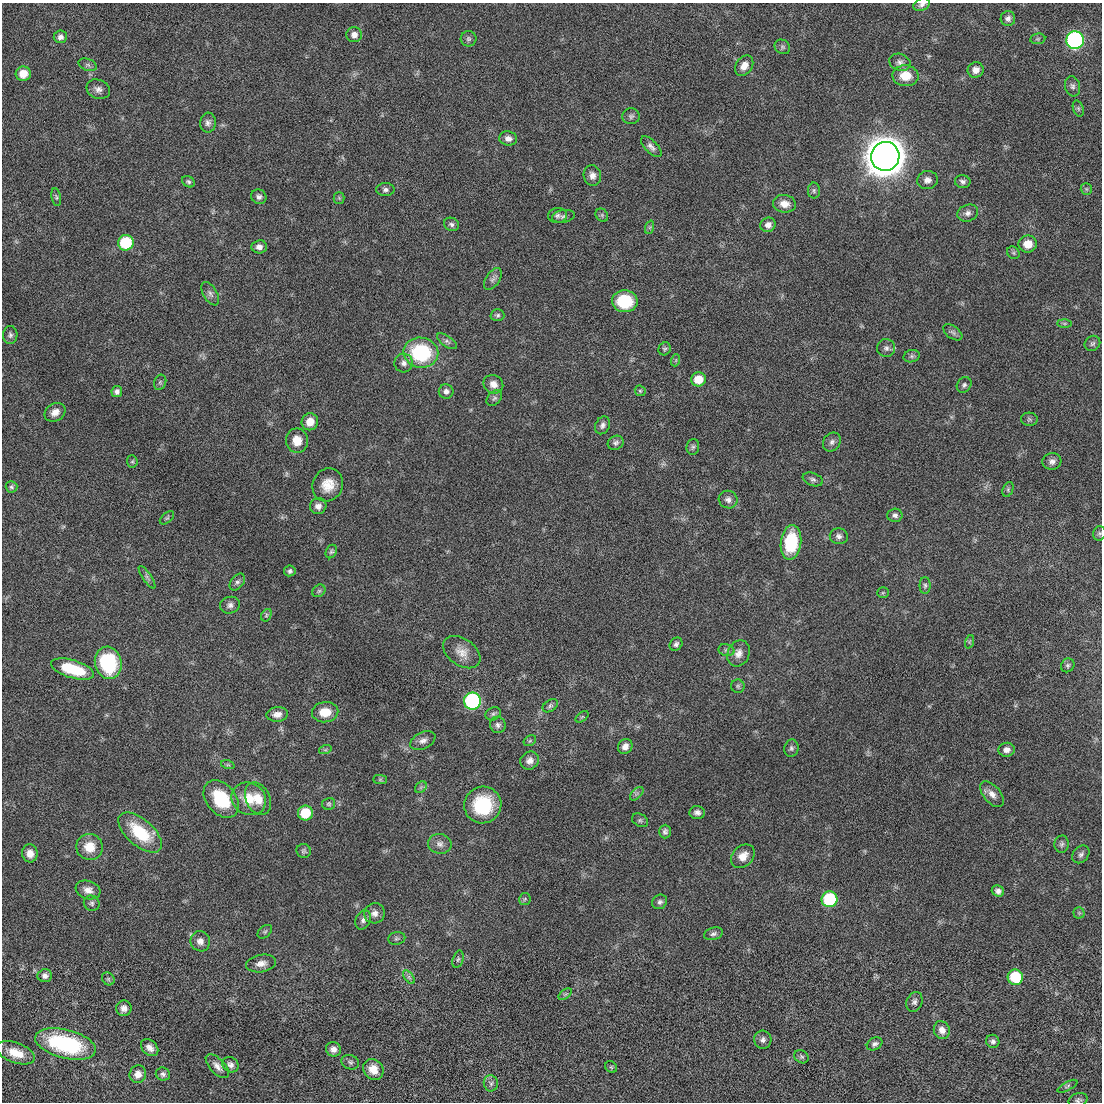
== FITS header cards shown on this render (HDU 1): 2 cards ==
NAXIS1  =                 1100 / length of data axis 1
NAXIS2  =                 1100 / length of data axis 2

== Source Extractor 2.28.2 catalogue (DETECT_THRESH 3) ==
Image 1100 x 1100 px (HDU 1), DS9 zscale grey, 1 PNG px = 1 image px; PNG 1104 x 1104 px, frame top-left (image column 1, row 1100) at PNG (2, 3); each listed source drawn as its Kron ellipse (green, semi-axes under 4 px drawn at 4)
Background 0.00911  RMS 2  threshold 6.08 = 3 sigma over >= 5 px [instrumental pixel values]
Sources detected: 183; all 183 listed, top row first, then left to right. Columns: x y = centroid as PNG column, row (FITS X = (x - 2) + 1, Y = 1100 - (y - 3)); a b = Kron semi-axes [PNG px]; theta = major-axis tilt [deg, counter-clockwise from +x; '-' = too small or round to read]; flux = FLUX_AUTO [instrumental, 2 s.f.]
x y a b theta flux
922 5 9 6 23 440
1008 18 7 7 - 560
354 35 8 7 - 740
60 37 7 6 - 530
468 39 8 7 - 360
1038 39 7 5 7 270
1075 40 9 8 - 33000
782 47 8 7 - 350
900 62 11 8 -18 650
88 65 9 6 -19 390
744 66 11 8 54 1100
976 70 8 7 - 970
23 74 7 7 - 2000
905 76 13 10 -3 2500
1072 86 10 7 -77 470
98 89 12 9 -23 760
1078 109 8 5 -70 270
631 116 9 8 - 410
208 123 10 8 83 570
508 138 9 7 -8 750
651 147 13 6 -45 610
885 156 14 14 - 490000
592 176 10 8 -80 810
927 180 10 9 - 810
188 182 7 5 -34 270
963 182 8 6 -11 430
1086 189 6 5 - 240
385 190 9 6 0 430
814 191 8 6 -89 310
56 197 9 4 -80 230
259 197 8 7 - 460
339 198 5 5 - 210
784 204 11 8 -9 1300
968 213 10 8 19 640
557 215 9 7 4 500
602 215 7 5 -47 290
563 216 11 6 10 430
451 224 8 6 -27 380
768 225 8 7 - 780
650 227 7 4 71 220
126 243 8 7 - 7500
1028 244 9 8 - 1600
259 247 7 6 - 710
1013 253 7 5 -45 250
493 279 12 6 57 590
210 294 13 7 -59 580
625 301 13 11 -3 6100
497 315 7 6 - 300
1064 323 7 4 0 200
953 332 11 6 -37 450
10 335 9 7 86 420
447 341 11 5 -34 420
1092 343 8 7 - 370
886 348 9 9 - 520
665 349 7 6 - 260
421 353 17 15 -10 11000
912 356 8 6 15 330
676 360 6 4 71 180
404 363 9 9 - 680
698 379 7 7 - 2500
160 382 8 6 69 290
493 384 10 9 - 1100
964 385 8 6 53 390
446 391 7 7 - 570
640 391 6 5 - 210
117 392 5 5 - 470
494 398 9 6 47 370
55 412 11 8 34 1000
1029 419 8 6 -4 300
310 422 8 8 - 1500
603 425 9 7 64 490
297 441 12 11 - 1900
832 442 10 8 56 550
616 443 8 7 - 410
693 447 8 6 84 290
132 461 6 5 - 210
1052 461 9 8 - 630
813 479 10 6 -21 420
328 485 17 15 65 2300
11 487 6 5 - 260
1008 489 8 5 67 280
728 500 9 8 - 620
318 506 8 8 - 810
895 515 7 6 - 490
167 518 8 5 40 240
1099 533 7 6 - 290
839 536 9 8 - 550
791 542 17 10 84 7700
331 551 7 5 63 270
290 571 6 5 - 310
147 577 13 4 -55 380
237 582 9 6 51 420
925 586 8 5 -90 320
319 591 7 5 43 280
883 593 6 5 - 180
230 605 10 8 15 590
266 615 7 4 61 280
969 642 7 4 71 220
676 644 7 6 - 380
726 650 8 6 -15 340
462 652 21 13 -35 1700
739 653 13 11 67 1100
108 663 16 13 -76 11000
1068 665 7 6 - 310
73 669 22 8 -17 6600
738 686 7 6 - 280
472 701 8 8 - 21000
550 706 8 5 36 340
325 712 13 10 4 2200
277 714 11 7 5 840
493 714 8 6 26 350
582 717 7 4 36 180
498 725 8 7 - 480
423 741 13 8 25 750
530 741 7 4 31 230
625 746 8 7 - 750
791 748 9 7 78 380
325 750 6 4 18 230
1007 750 8 7 - 700
530 761 10 8 40 850
228 765 7 4 -18 230
380 780 7 4 0 230
421 787 7 5 45 280
637 794 8 5 45 320
992 794 15 8 -50 1000
221 799 21 14 -50 6700
249 799 18 15 -30 3300
258 799 17 12 -64 2100
329 804 6 6 - 250
483 805 19 18 - 7500
697 812 8 6 -3 550
305 813 7 7 - 4400
640 820 8 6 -29 280
665 832 7 6 - 370
140 833 26 13 -41 6500
440 844 12 10 -9 800
1062 844 8 7 - 430
90 847 13 13 - 2400
304 851 7 7 - 320
30 853 9 8 - 1100
1081 854 10 7 47 470
743 856 13 10 44 1500
88 890 13 9 -19 1000
998 891 6 5 - 490
525 899 6 5 - 230
829 899 8 8 - 9400
660 902 8 7 - 400
92 903 8 7 - 340
374 913 10 10 - 860
1079 913 5 5 - 230
363 920 10 7 65 550
265 932 8 5 39 260
713 934 9 6 18 400
397 938 9 6 11 320
200 941 10 9 - 890
458 959 9 5 73 320
261 963 15 8 9 1100
45 976 7 6 - 570
409 977 8 4 -53 320
1015 977 8 7 - 6200
108 979 7 5 -46 260
565 994 7 4 36 230
914 1002 10 7 66 520
124 1008 8 7 - 780
942 1030 9 8 - 990
763 1040 9 8 - 590
993 1041 7 6 - 450
66 1044 31 14 -14 14000
875 1044 8 6 28 430
150 1048 10 7 -44 880
333 1049 7 7 - 780
16 1053 20 10 -20 2300
801 1057 7 6 - 280
350 1062 9 7 -18 360
230 1065 8 7 - 570
217 1066 15 7 -46 860
611 1067 6 5 - 170
373 1069 11 9 -50 1500
138 1074 9 8 - 1000
163 1074 7 6 - 410
491 1083 8 7 - 440
1067 1086 11 4 28 300
1078 1100 9 7 15 390
At the frame edge (FLAGS 8, measured only in part): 3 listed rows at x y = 922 5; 1099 533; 1078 1100